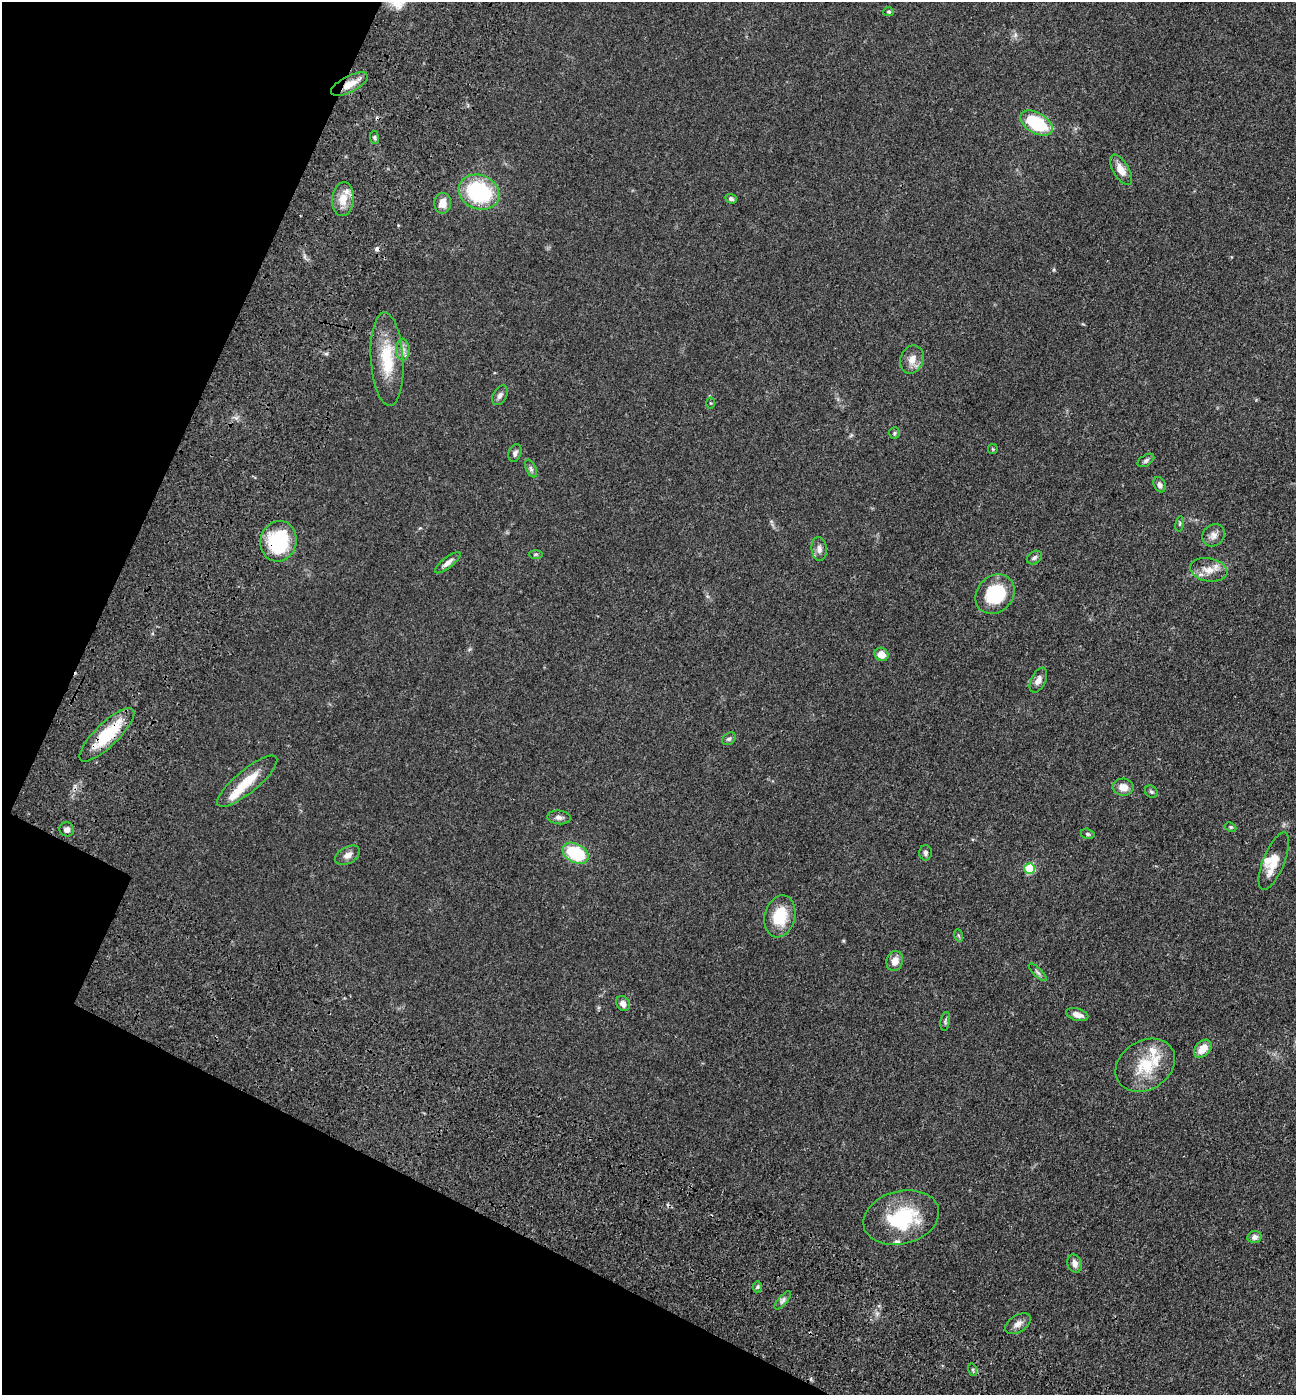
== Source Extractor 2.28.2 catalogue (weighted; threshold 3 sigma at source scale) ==
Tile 9 of 4 x 4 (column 1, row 3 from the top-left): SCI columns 328-1621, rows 1520-2912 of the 5967 x 5890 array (HDU 1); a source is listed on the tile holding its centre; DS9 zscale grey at full resolution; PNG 1298 x 1397 px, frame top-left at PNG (2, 2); each listed source drawn as its Kron ellipse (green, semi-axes under 4 px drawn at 4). Shown black and unused: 20% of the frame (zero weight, under 3 of 4 exposures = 11% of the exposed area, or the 3 px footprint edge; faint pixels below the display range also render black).
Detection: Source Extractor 2.28.2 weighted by HDU 2 'WHT'; one run over the whole footprint, this tile lists its part. Background 0.0618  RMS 0.0045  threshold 0.0201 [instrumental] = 3 sigma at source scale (4.5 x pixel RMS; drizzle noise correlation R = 1.50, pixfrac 1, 0.05/0.05 arcsec/px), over >= 5 px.
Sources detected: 70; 1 cosmic-ray / hot-pixel residue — neither listed nor drawn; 8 inside a brighter listed object's ellipse — not listed separately; the other 61 listed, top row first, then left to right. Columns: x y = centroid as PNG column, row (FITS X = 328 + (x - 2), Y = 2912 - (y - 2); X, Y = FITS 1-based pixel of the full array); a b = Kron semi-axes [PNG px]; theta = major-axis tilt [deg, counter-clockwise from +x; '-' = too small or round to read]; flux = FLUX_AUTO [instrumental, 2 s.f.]
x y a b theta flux
889 12 5 4 - 0.57
349 84 20 8 27 5.5
1036 123 18 10 -30 26
374 137 7 4 -84 0.77
1121 170 17 8 -59 4.8
479 192 21 17 -22 40
343 199 17 11 84 6.2
731 199 6 4 -19 1
443 203 10 8 86 4.6
403 350 11 6 -87 2.3
387 359 47 16 -86 18
912 359 14 11 67 4.3
500 395 10 6 60 1.7
710 403 5 3 - 0.43
894 433 5 5 - 0.68
993 449 5 5 - 0.52
515 453 9 6 71 1.3
1146 460 9 5 33 1.1
531 469 9 5 -64 1.1
1160 485 8 5 -67 1.6
1180 524 8 4 81 0.55
1213 535 12 10 46 2.5
278 541 20 18 76 32
819 549 12 7 -84 2.4
536 554 7 3 1 0.65
1034 557 8 6 34 1.2
448 563 15 5 38 2.2
1209 570 19 11 -10 5.5
995 594 21 18 45 23
881 654 7 6 - 4.8
1038 680 13 7 63 2.7
107 735 36 11 44 22
729 739 7 5 42 0.96
247 781 38 11 40 11
1123 787 10 8 -6 3.8
1151 792 7 5 -42 0.79
559 817 12 7 -5 1.9
1231 827 6 4 -27 0.6
67 829 7 7 - 2.1
1088 834 7 5 -16 0.79
575 853 14 9 -28 24
925 853 7 6 - 1.2
347 855 13 8 28 2.6
1274 861 30 10 68 8
1030 868 5 5 - 20
780 916 21 15 77 15
958 935 6 4 -71 0.61
895 961 10 8 72 4
1038 972 12 3 -45 1
623 1004 8 6 -57 2.4
1077 1015 11 6 -17 2.9
945 1021 9 4 81 0.86
1203 1049 10 7 47 5.7
1145 1065 31 24 32 17
901 1218 38 26 15 29
1254 1237 7 6 - 1.8
1075 1263 9 7 -68 2.3
757 1287 5 5 - 0.66
783 1300 11 4 50 1.3
1018 1324 14 8 34 2.7
973 1370 6 4 -72 0.63
Overlapping masked pixels (flux is a lower limit): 3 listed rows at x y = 349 84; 278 541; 107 735